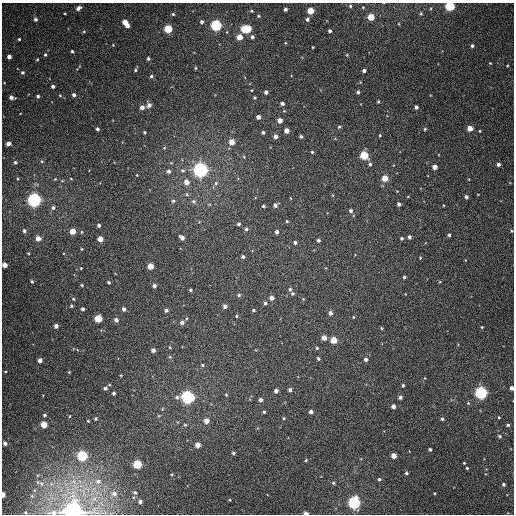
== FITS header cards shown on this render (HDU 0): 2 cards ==
NAXIS1  =                  512
NAXIS2  =                  512

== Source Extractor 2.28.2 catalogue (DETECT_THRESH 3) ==
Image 512 x 512 px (HDU 0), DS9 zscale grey, 1 PNG px = 1 image px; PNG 516 x 516 px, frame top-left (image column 1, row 512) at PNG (2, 3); no overlay
Background 382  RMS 9.6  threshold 28.9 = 3 sigma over >= 5 px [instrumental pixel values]
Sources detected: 222; all 222 listed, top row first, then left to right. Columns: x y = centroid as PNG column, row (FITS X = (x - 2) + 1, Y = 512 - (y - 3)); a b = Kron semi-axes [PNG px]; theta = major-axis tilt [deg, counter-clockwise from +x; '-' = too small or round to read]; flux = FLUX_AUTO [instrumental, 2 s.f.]
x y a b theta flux
350 6 5 4 - 880
450 6 5 5 - 56000
363 7 4 4 - 640
78 8 6 4 37 2900
285 9 3 3 - 1600
251 11 4 3 - 770
310 11 4 4 - 14000
65 13 4 2 - 540
173 14 4 3 - 910
421 14 4 4 - 790
258 16 4 3 - 680
371 17 4 4 - 14000
35 19 5 5 - 1800
307 19 4 4 - 1600
125 22 4 4 - 6900
202 22 5 4 - 1600
216 25 5 5 - 95000
127 26 4 3 - 2800
168 29 5 5 - 27000
246 29 7 5 -1 36000
84 31 5 4 - 780
330 31 3 3 - 1500
239 37 4 4 - 8800
252 37 5 5 - 1800
19 39 3 3 - 770
113 45 3 3 - 500
472 46 4 4 - 1400
313 47 3 2 - 530
72 51 3 3 - 1100
45 55 5 4 - 950
347 55 4 4 - 650
9 57 4 4 - 3400
37 59 5 4 - 600
148 59 4 3 - 1100
490 63 3 3 - 550
507 66 4 3 - 520
195 68 4 3 - 730
135 70 4 3 - 930
364 71 4 3 - 2100
22 72 4 4 - 1200
151 76 4 4 - 1300
53 86 3 3 - 1600
266 92 4 4 - 2100
358 92 4 4 - 1100
74 95 4 4 - 1800
38 96 3 3 - 1200
60 96 4 3 - 540
11 97 5 3 - 2600
254 98 4 4 - 730
378 102 4 3 - 810
282 103 4 3 - 1900
149 105 5 4 - 2700
142 107 4 4 - 3100
416 107 4 4 - 2000
258 117 4 4 - 3400
280 120 4 4 - 5100
339 127 4 4 - 880
470 128 4 4 - 7800
97 129 3 3 - 1200
425 129 4 4 - 800
286 130 4 4 - 5100
480 131 4 3 - 630
144 132 3 3 - 920
263 132 4 3 - 1300
380 135 4 3 - 610
275 136 4 4 - 3100
301 137 4 3 - 1400
232 142 5 5 - 7300
8 143 4 4 - 3700
164 148 5 4 - 660
312 152 3 3 - 860
364 155 5 5 - 30000
244 157 4 3 - 580
42 161 5 4 - 750
15 162 4 4 - 1100
370 164 5 4 - 1300
498 164 4 4 - 2200
435 167 4 4 - 4300
183 170 6 6 - 1500
201 170 5 5 - 310000
168 171 5 5 - 1800
137 175 4 3 - 490
385 178 4 4 - 10000
18 179 5 3 - 590
55 179 6 4 44 710
71 179 4 3 - 490
62 181 5 3 - 520
186 182 5 5 - 4600
216 183 5 5 - 1300
187 194 5 4 - 950
333 195 5 3 - 560
466 197 4 3 - 1500
34 200 5 5 - 260000
173 201 6 4 12 1100
194 201 6 5 - 1400
399 204 4 3 - 1900
275 205 4 4 - 2400
263 206 3 3 - 1100
53 208 5 5 - 1700
351 211 5 5 - 1600
287 221 3 3 - 670
239 224 4 4 - 1200
99 225 4 3 - 1600
246 229 4 4 - 1300
24 231 6 5 - 1800
73 231 4 4 - 9400
512 231 4 4 - 660
81 232 4 4 - 770
277 232 4 3 - 2300
449 235 3 3 - 1300
409 237 4 3 - 1600
38 238 5 4 - 5500
182 238 5 4 - 3200
402 238 4 4 - 970
100 239 4 4 - 7000
318 240 4 3 - 1300
295 243 4 3 - 1500
82 249 4 3 - 600
28 253 3 3 - 720
243 257 4 3 - 1300
420 258 4 3 - 500
4 265 4 4 - 6700
150 266 4 4 - 9600
81 268 4 4 - 560
404 277 3 3 - 1100
32 281 4 3 - 860
109 282 4 3 - 980
82 285 4 3 - 700
154 286 4 3 - 1900
290 289 5 4 - 1200
190 290 3 3 - 830
292 293 5 4 - 1000
239 295 5 5 - 1300
272 298 4 4 - 3600
73 299 5 4 - 890
303 299 4 4 - 560
265 303 4 4 - 1500
71 306 3 3 - 890
225 306 5 4 - 2300
83 309 4 3 - 1500
124 309 4 3 - 2100
166 310 4 3 - 1700
253 310 4 3 - 960
330 313 4 4 - 2500
236 316 4 4 - 760
353 317 3 3 - 550
98 319 5 5 - 23000
116 320 4 4 - 2500
182 322 4 4 - 2400
56 326 4 4 - 2800
482 327 4 4 - 570
382 328 4 4 - 740
324 338 4 4 - 5200
334 340 4 4 - 14000
170 347 5 3 - 580
317 348 4 4 - 810
153 350 4 4 - 2700
170 357 5 3 - 660
318 358 3 3 - 1100
366 359 4 4 - 2100
40 360 4 4 - 3900
202 365 5 4 - 870
5 371 4 3 - 480
69 372 4 3 - 540
403 385 3 3 - 1000
105 388 5 4 - 1900
511 388 4 3 - 2400
290 390 4 4 - 1700
276 391 4 4 - 2900
114 393 3 3 - 1500
481 393 5 5 - 150000
226 395 4 3 - 610
187 397 6 5 - 200000
400 397 4 3 - 1900
260 400 4 4 - 2400
468 403 4 4 - 720
393 406 4 4 - 2700
162 409 5 4 - 670
264 412 3 3 - 890
311 412 4 4 - 2500
44 415 4 3 - 1000
70 416 4 3 - 530
499 417 3 2 - 560
284 418 3 3 - 650
95 419 3 3 - 850
442 419 4 4 - 1000
88 421 3 3 - 720
206 421 4 4 - 5600
44 425 4 4 - 12000
185 425 4 4 - 780
508 425 4 3 - 1100
500 436 5 3 - 890
5 443 4 3 - 1900
198 445 4 4 - 5500
430 449 3 3 - 1200
233 453 4 3 - 1000
82 456 5 5 - 64000
393 456 4 4 - 5600
306 460 4 3 - 690
464 463 3 3 - 580
137 464 5 5 - 40000
467 468 3 3 - 680
406 473 4 4 - 1100
172 474 3 2 - 590
379 479 4 3 - 990
98 481 9 7 -1 4000
41 483 10 6 -49 2500
333 483 5 4 - 800
51 484 7 7 - 2400
504 484 4 4 - 1200
135 492 6 4 -46 1100
434 493 3 3 - 600
3 494 4 3 - 5400
114 494 7 7 - 3800
32 496 5 4 - 690
94 499 14 8 37 7600
230 500 3 3 - 580
140 501 4 4 - 2100
354 503 6 5 - 140000
74 512 8 6 -2 840000
26 513 4 2 - 520
306 513 4 3 - 2900
At the frame edge (FLAGS 8, measured only in part): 7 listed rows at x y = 450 6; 512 231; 4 265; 511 388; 3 494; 74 512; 306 513